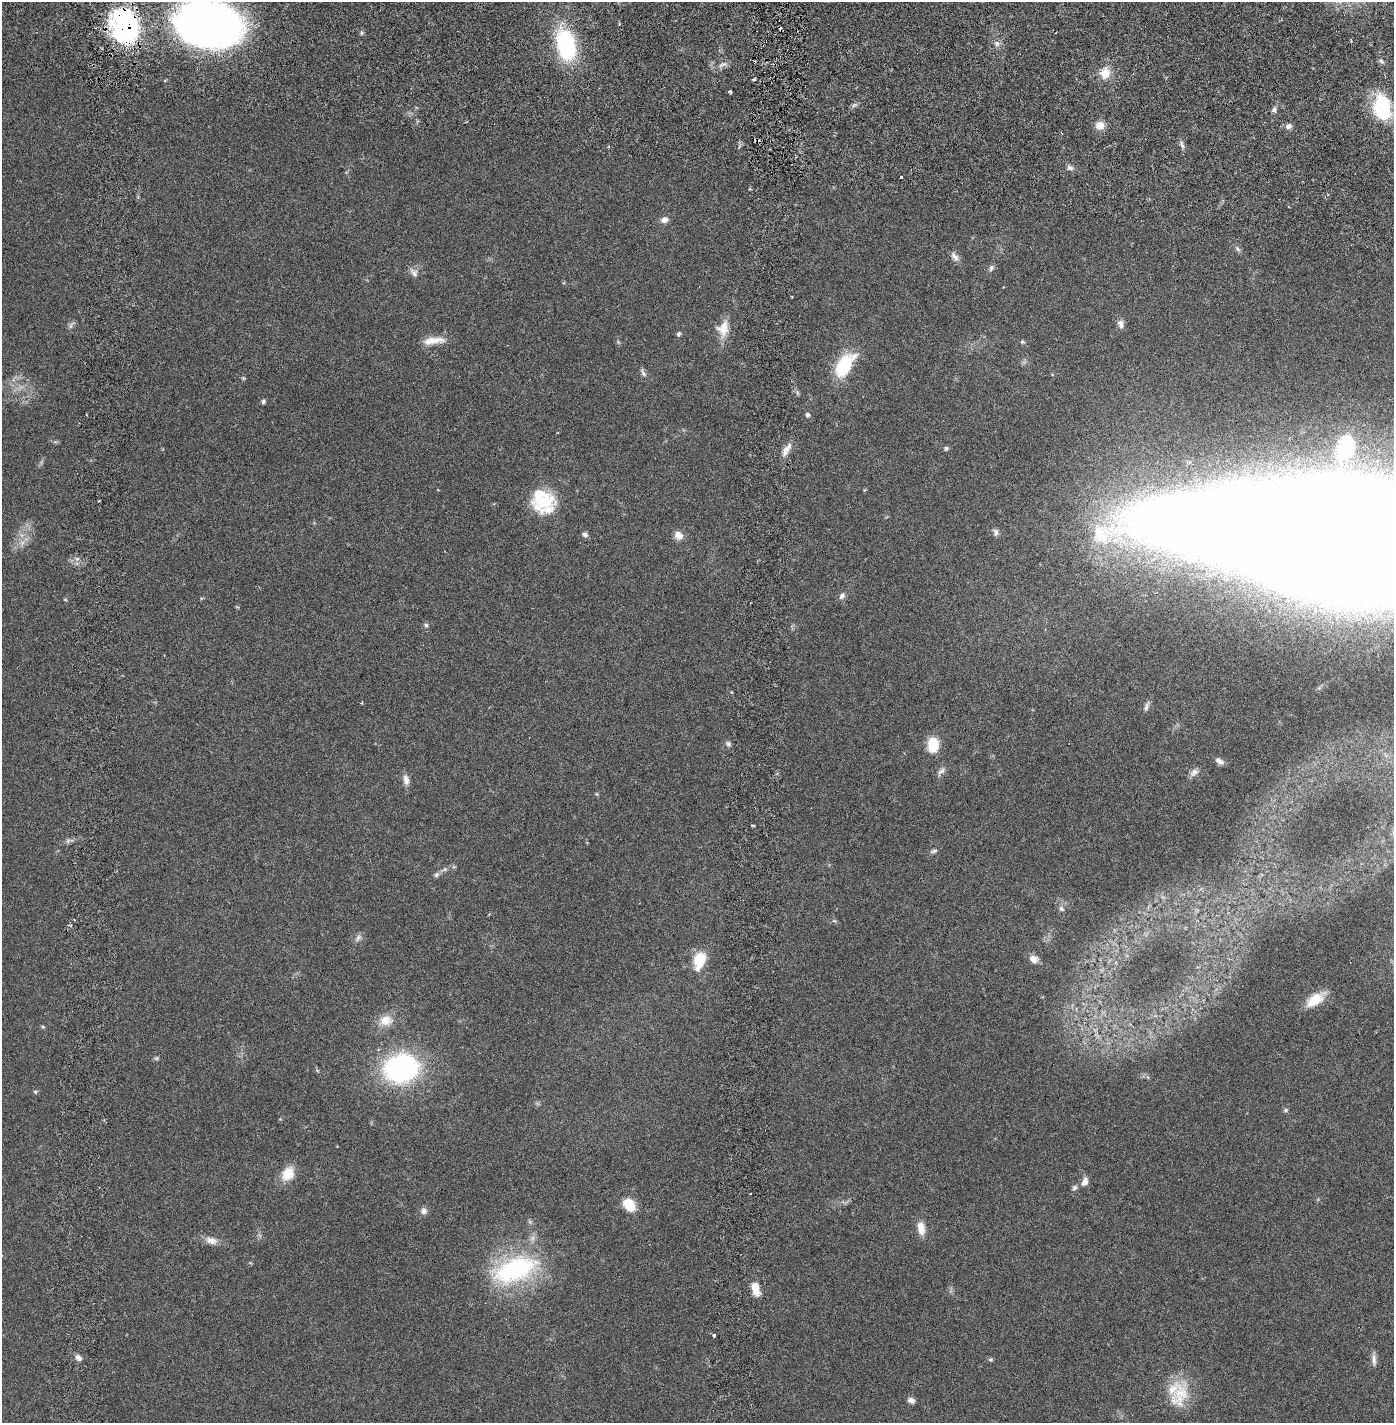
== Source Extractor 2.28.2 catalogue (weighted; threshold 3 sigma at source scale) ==
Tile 7 of 4 x 4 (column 3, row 2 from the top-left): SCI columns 2887-4278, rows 2930-4350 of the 5883 x 5855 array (HDU 1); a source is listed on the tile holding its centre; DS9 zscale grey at full resolution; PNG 1396 x 1425 px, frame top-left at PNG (2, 2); no overlay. Shown black and unused: <1% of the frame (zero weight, under 2 of 6 exposures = <1% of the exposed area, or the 3 px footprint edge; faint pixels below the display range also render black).
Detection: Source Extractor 2.28.2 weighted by HDU 2 'WHT'; one run over the whole footprint, this tile lists its part. Background 0.0212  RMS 0.0033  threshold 0.0135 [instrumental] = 3 sigma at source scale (4.09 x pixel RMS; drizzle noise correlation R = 1.36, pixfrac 0.8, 0.05/0.05 arcsec/px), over >= 5 px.
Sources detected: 98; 4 too faint to see at this stretch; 2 cosmic-ray / hot-pixel residue — not listed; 2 inside a brighter listed object's ellipse — not listed separately; the other 90 listed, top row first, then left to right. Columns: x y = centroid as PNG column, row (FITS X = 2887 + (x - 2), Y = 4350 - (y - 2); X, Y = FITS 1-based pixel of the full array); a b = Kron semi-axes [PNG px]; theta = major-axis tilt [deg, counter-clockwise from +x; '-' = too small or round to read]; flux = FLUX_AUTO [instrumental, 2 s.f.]
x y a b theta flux
619 24 4 3 - 0.23
208 25 58 39 -13 160
125 26 37 27 -78 37
362 33 5 5 - 0.35
997 43 8 7 - 0.78
566 45 28 15 -75 27
1381 61 8 5 -36 0.46
723 64 14 4 25 0.87
1105 73 13 12 - 3.1
754 79 3 3 - 0.32
730 92 4 3 - 0.47
1382 107 25 16 -81 16
1274 109 7 5 72 0.64
1100 125 10 9 - 2.1
1289 126 7 6 - 0.87
1182 145 11 5 -72 0.68
1070 168 8 6 -26 0.7
901 177 3 3 - 0.42
750 189 3 3 - 0.26
664 220 10 7 14 1.1
1237 249 9 5 -45 0.54
955 257 15 7 -52 1.1
991 268 9 6 59 0.59
414 272 15 9 -53 1.2
1121 324 12 9 -77 1
71 325 13 5 46 0.59
723 329 23 16 76 3.4
678 334 7 5 67 0.42
434 340 29 8 6 2.8
1022 342 5 5 - 0.32
844 365 25 13 57 13
643 373 13 6 -62 0.69
243 378 6 4 -44 0.26
263 401 5 4 - 0.43
808 415 5 5 - 0.52
946 448 5 5 - 0.49
1346 448 40 27 71 19
786 450 21 7 60 1.7
543 502 32 25 -3 9.6
996 532 9 7 -85 0.67
585 534 7 6 - 0.66
21 535 8 6 -37 0.92
679 535 11 9 -40 1.6
1345 543 254 53 -7 4000
842 596 9 7 49 0.79
65 599 5 3 - 0.19
426 625 6 5 - 0.41
362 703 3 3 - 0.18
1146 706 15 6 70 0.76
728 744 8 7 - 0.58
933 745 16 11 85 5
1219 761 11 6 -33 0.99
941 771 14 7 46 0.87
1194 772 12 8 48 1
406 780 15 8 -82 1.3
597 794 6 4 -71 0.23
753 826 3 2 - 0.27
934 851 11 5 10 0.51
436 875 9 7 46 0.6
1061 908 9 7 -55 0.7
834 921 8 5 -19 0.36
70 925 6 3 -20 0.29
358 938 12 7 67 0.79
1033 959 11 8 -19 1.4
699 961 23 14 72 5.1
1315 999 27 12 34 4.7
386 1020 20 15 10 3.2
43 1027 5 5 - 0.26
1096 1035 12 5 -45 0.91
156 1058 7 5 20 0.35
401 1068 28 23 9 44
317 1070 6 4 -20 0.24
35 1092 6 5 - 0.29
1286 1110 7 5 15 0.36
288 1174 19 14 56 3.8
1085 1182 12 8 64 1.2
1074 1187 7 6 - 0.52
629 1205 14 9 -53 5.3
424 1211 8 8 - 0.93
530 1222 7 4 -71 0.35
921 1228 17 9 -82 2.3
211 1240 17 9 -14 1.8
515 1270 67 33 19 28
755 1289 15 8 -75 2.8
714 1335 3 3 - 0.49
78 1358 10 6 -40 0.82
990 1359 6 6 - 0.34
1374 1360 17 6 -86 1.1
1179 1396 43 22 69 7.5
911 1400 8 6 -23 0.89
Overlapping masked pixels (flux is a lower limit): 1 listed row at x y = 125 26
Isophote crosses this tile's border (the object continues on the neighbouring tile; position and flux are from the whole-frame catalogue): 2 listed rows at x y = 208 25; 1345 543